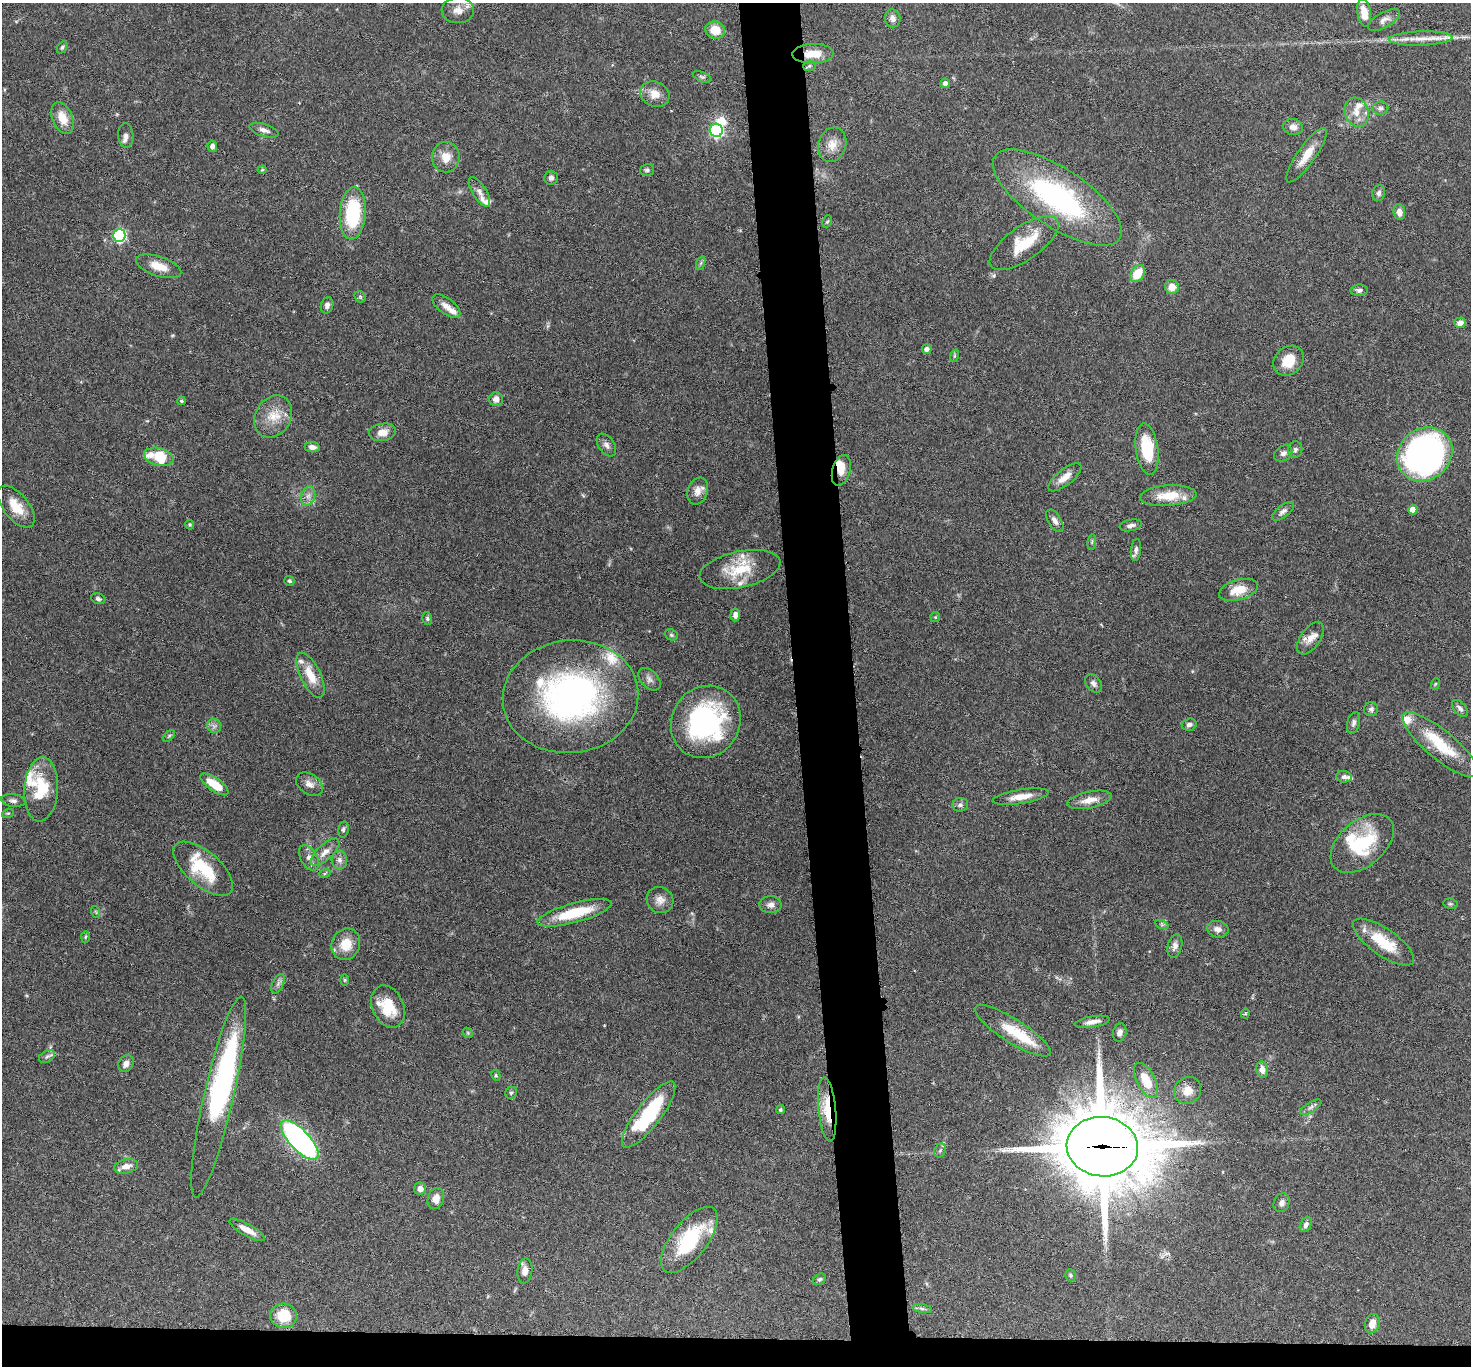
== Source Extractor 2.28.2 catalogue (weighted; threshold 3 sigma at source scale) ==
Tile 8 of 3 x 3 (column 2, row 3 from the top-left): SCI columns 1473-2941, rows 166-1529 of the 4413 x 4384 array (HDU 1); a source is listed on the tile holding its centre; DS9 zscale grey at full resolution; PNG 1473 x 1368 px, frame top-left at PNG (2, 3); each listed source drawn as its Kron ellipse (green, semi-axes under 4 px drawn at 4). Shown black and unused: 6% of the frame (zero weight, under 3 of 6 exposures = <1% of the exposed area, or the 3 px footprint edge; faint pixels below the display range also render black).
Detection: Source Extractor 2.28.2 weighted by HDU 2 'WHT'; one run over the whole footprint, this tile lists its part. Background 0.0858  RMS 0.003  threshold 0.0122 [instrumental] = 3 sigma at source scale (4.09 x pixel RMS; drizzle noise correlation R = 1.36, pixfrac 0.8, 0.05/0.05 arcsec/px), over >= 5 px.
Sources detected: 179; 2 inside a brighter object's white glare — neither listed nor drawn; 22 inside a brighter listed object's ellipse — not listed separately; the other 155 listed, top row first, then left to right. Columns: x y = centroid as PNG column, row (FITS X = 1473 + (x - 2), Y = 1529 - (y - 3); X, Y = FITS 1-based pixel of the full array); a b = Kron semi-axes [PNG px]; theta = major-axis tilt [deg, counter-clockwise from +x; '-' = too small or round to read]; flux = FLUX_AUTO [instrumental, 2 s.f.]
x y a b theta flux
458 10 16 13 1 3
1364 13 14 7 -81 3.3
893 18 9 8 - 1.4
1384 20 18 7 29 1.6
715 30 10 8 -20 4.7
1421 39 32 7 2 4.1
62 47 6 4 56 0.45
813 54 21 10 2 4.4
809 66 6 5 - 0.48
702 77 10 4 -23 0.57
945 83 5 4 - 1.1
655 94 15 12 -25 3.3
1380 108 8 6 10 0.82
1357 112 15 11 -72 3.2
62 118 16 10 -68 4.2
1293 127 10 8 -13 1.8
264 130 15 6 -17 1.3
716 130 6 6 - 50
126 136 12 7 -86 1.4
832 145 17 14 71 3.5
212 146 5 5 - 1.1
1306 155 33 9 55 4.8
446 157 15 14 - 3.5
262 170 4 4 - 0.29
647 170 7 5 16 0.6
551 178 7 6 - 1.1
479 192 17 7 -58 1.6
1379 193 8 6 77 0.87
1057 197 75 29 -34 52
1399 212 8 6 -81 1.7
353 213 26 13 86 21
827 221 6 4 66 0.4
119 235 6 6 - 40
1024 243 40 17 35 9.8
701 263 7 4 71 0.52
159 266 23 10 -18 4.2
1138 274 9 6 57 6
1172 287 7 7 - 2.8
1359 290 8 6 3 0.89
360 297 6 5 - 0.41
327 305 8 6 73 1.2
446 306 16 7 -37 2.3
1460 323 6 5 - 1.7
926 349 5 5 - 1.2
954 356 6 4 72 0.36
1289 361 16 13 43 5.7
496 399 7 7 - 1.7
181 401 4 3 - 0.37
273 416 22 18 59 5.9
382 432 13 8 9 2.8
606 445 13 8 -55 1.2
312 447 7 5 -8 1.3
1147 449 26 11 -82 11
1295 450 8 7 - 0.89
1283 453 10 7 31 1.2
1425 454 29 25 40 100
159 457 15 8 -14 11
841 470 16 9 74 2.7
1065 477 20 8 38 3
698 491 14 10 69 2.3
308 496 10 7 75 1.4
1168 496 28 10 4 6.7
16 507 25 12 -51 5.6
1413 510 5 4 - 2.6
1283 511 13 6 37 1.1
1055 521 13 6 -58 1.4
190 524 5 4 - 0.34
1131 525 11 5 10 1.1
1092 542 8 4 82 0.39
1136 550 11 5 85 0.97
740 569 41 18 12 10
289 581 5 5 - 0.54
1238 590 20 10 16 5.6
98 599 7 5 -19 0.7
735 615 6 5 - 1.2
935 617 5 4 - 0.31
427 618 6 5 - 0.48
671 635 7 5 -22 0.55
1310 638 19 9 55 2.6
310 675 25 10 -64 5.8
649 679 13 8 -45 1.4
1094 683 10 7 -50 1
1435 684 6 3 71 0.27
571 697 68 56 6 84
1460 708 10 6 -47 1
1371 709 7 7 - 0.84
706 722 37 34 58 45
1354 723 11 6 75 0.98
1189 725 7 6 - 0.93
214 726 7 6 - 0.89
169 736 7 4 45 0.41
1440 745 47 14 -39 13
1344 777 8 5 -6 1
214 784 16 6 -35 6.9
309 784 15 10 -33 2
41 789 32 17 86 12
1021 797 28 7 9 3.5
1090 800 22 8 12 3.1
13 801 12 6 -8 1
960 805 8 7 - 0.86
8 813 6 3 18 0.35
343 829 8 5 78 0.64
1362 843 37 22 41 18
325 852 18 7 42 2.4
309 858 14 8 -60 1.7
339 860 9 7 -87 1.3
203 869 36 17 -41 15
325 873 6 4 20 0.39
660 900 14 12 -34 2.2
1450 904 7 5 -7 0.48
771 905 11 8 -2 1.5
96 912 6 3 -71 0.29
574 913 38 9 15 12
1162 925 7 4 -19 0.46
1218 929 11 8 -13 1.7
85 937 6 4 88 0.36
1384 942 36 13 -35 9.3
346 944 16 14 67 5.3
1175 946 12 7 76 1.5
345 980 6 4 90 0.36
278 984 10 5 64 0.95
388 1007 22 15 -66 8.2
1245 1013 5 4 - 0.48
1092 1022 18 5 10 1.8
1013 1031 44 12 -32 8.2
1120 1032 9 6 74 1.2
468 1033 6 4 -47 0.36
47 1056 8 6 29 0.77
126 1064 9 7 58 1.5
1262 1069 8 6 -77 2
496 1075 6 4 -61 0.35
1146 1080 19 9 -63 6.5
1188 1090 14 13 - 3.3
511 1093 6 5 - 0.48
219 1097 103 15 77 54
1311 1107 12 5 32 0.82
827 1109 32 8 -85 6.9
780 1110 4 4 - 0.45
649 1115 40 12 52 22
300 1140 25 10 -47 85
1102 1147 36 29 -6 3200
940 1150 7 5 67 0.64
126 1166 12 7 12 2.2
420 1189 6 6 - 1.8
436 1199 11 8 71 2.5
1282 1203 10 7 64 1.1
1306 1225 8 5 61 0.9
247 1230 20 6 -29 3
689 1240 39 18 52 19
525 1271 13 7 82 2
1070 1275 6 5 - 0.42
820 1279 7 5 31 0.48
922 1308 10 4 -11 0.75
284 1316 13 12 - 8.3
1372 1324 10 7 72 2.5
Overlapping masked pixels (flux is a lower limit): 3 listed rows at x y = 841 470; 827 1109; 1102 1147